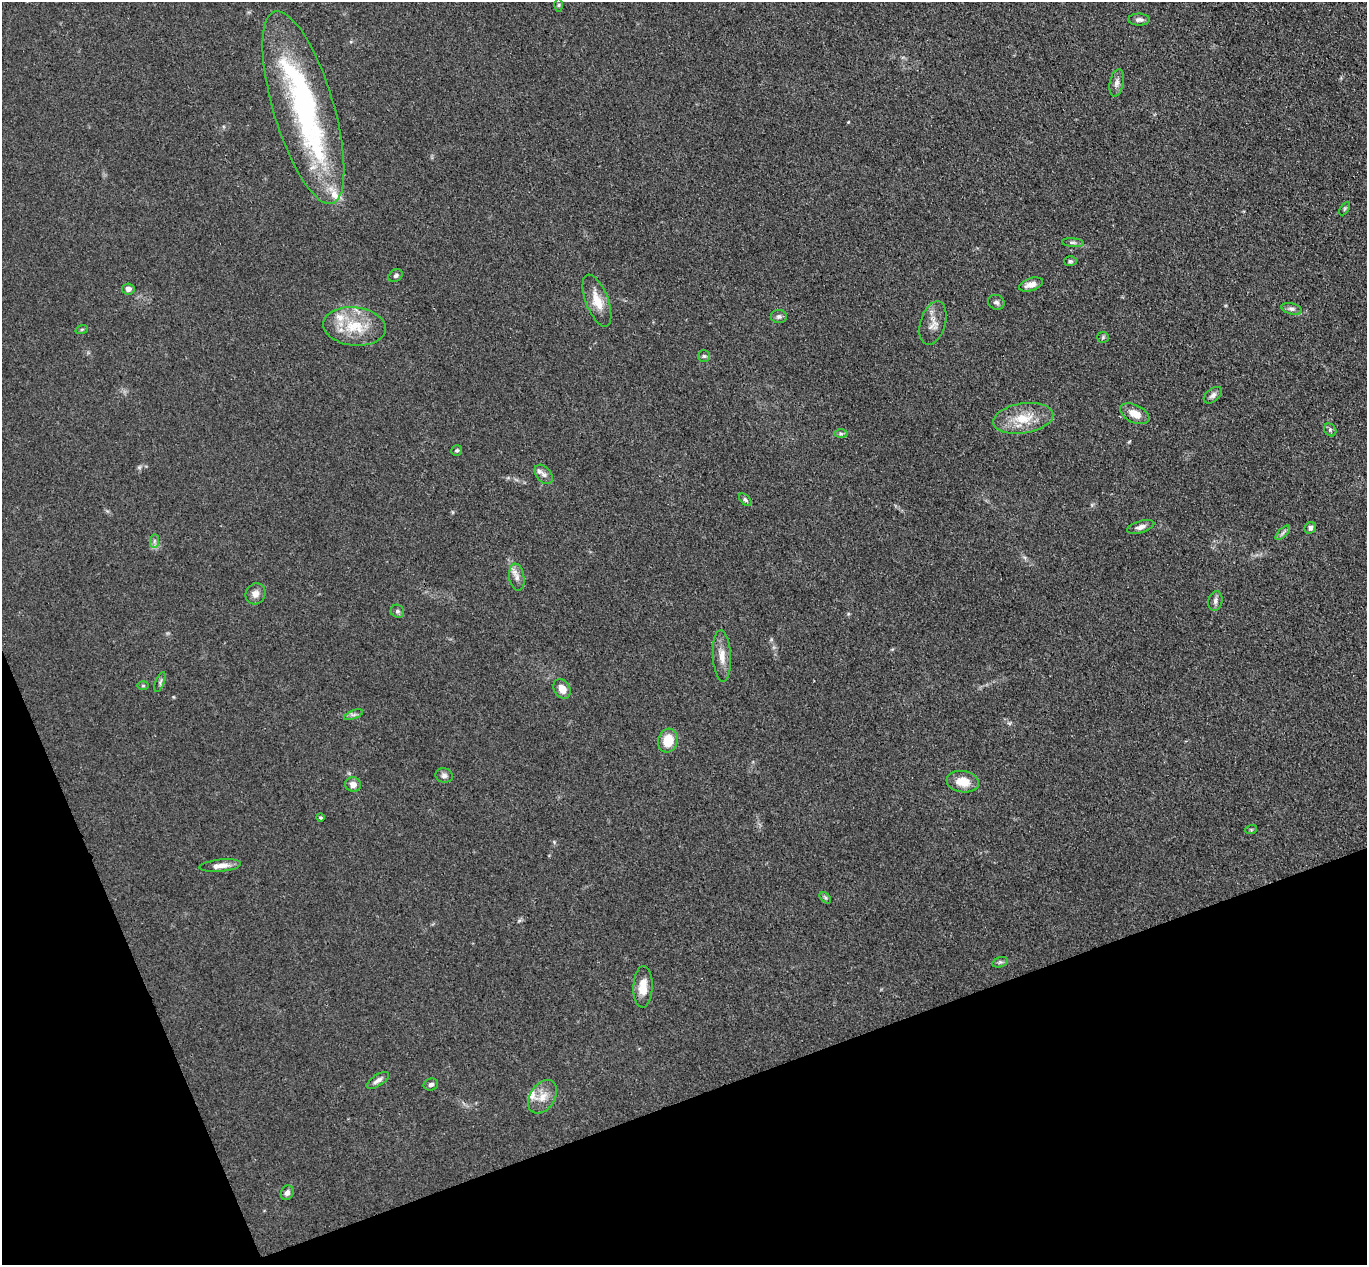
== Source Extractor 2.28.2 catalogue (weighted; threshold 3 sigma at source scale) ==
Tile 14 of 4 x 4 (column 2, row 4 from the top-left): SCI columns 1420-2784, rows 174-1436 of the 5571 x 5525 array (HDU 1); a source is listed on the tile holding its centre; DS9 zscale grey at full resolution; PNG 1369 x 1267 px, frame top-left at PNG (2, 2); each listed source drawn as its Kron ellipse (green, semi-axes under 4 px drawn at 4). Shown black and unused: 18% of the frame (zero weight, under 3 of 4 exposures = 5% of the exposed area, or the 3 px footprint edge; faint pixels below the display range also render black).
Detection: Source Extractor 2.28.2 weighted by HDU 2 'WHT'; one run over the whole footprint, this tile lists its part. Background 0.0885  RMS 0.0071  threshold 0.0318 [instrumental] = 3 sigma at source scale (4.5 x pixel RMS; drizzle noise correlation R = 1.50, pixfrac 1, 0.05/0.05 arcsec/px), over >= 5 px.
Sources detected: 59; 1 inside a brighter object's white glare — neither listed nor drawn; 4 inside a brighter listed object's ellipse — not listed separately; the other 54 listed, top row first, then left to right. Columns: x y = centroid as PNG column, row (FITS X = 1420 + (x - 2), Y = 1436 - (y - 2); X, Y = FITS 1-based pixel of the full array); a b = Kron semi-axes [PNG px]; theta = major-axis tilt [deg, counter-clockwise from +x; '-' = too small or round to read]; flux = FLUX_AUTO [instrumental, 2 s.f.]
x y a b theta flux
559 5 6 4 89 1.1
1139 20 10 6 0 2.7
1117 83 14 7 78 3.5
303 107 100 30 -73 160
1345 208 7 4 59 1.1
1073 243 11 4 -5 1.7
1070 261 6 5 - 1.3
396 275 7 5 32 1.9
1031 284 12 6 17 4.8
128 289 6 5 - 3
597 301 27 11 -69 12
996 302 8 7 - 2.1
1291 309 10 5 -14 2.2
779 317 8 6 0 2.2
933 323 22 12 74 7.6
354 326 32 19 -6 26
82 329 6 4 19 0.89
1103 337 5 5 - 0.95
704 356 6 6 - 1.3
1213 395 10 6 39 2.8
1135 414 16 9 -26 8.8
1023 418 30 15 9 20
1330 430 7 5 -48 1.4
841 434 6 4 -1 1.2
457 450 6 5 - 1.2
544 474 11 7 -48 3.3
745 500 7 4 -45 1.5
1141 527 14 6 17 3.6
1310 528 6 5 - 2.5
1283 533 9 3 45 1.7
154 541 7 4 89 1.7
517 577 13 7 -81 4.5
255 594 11 9 57 4.5
1215 601 10 7 77 2.7
397 611 7 6 - 1.7
722 656 26 9 -87 8.4
160 682 10 4 68 1.6
143 686 6 4 0 0.77
562 689 10 8 -58 7.2
354 715 10 3 21 1.6
668 741 12 9 74 15
444 775 9 7 -13 2.3
963 782 16 10 -9 11
353 784 8 7 - 4.5
321 817 4 3 - 0.99
1251 830 6 4 18 0.87
220 866 21 6 6 5.9
825 898 7 4 -45 1.1
1000 962 8 5 15 1.5
643 987 21 9 88 11
378 1080 13 5 33 3.4
431 1084 7 6 - 2
543 1097 18 12 56 9.4
287 1193 7 6 - 2.7